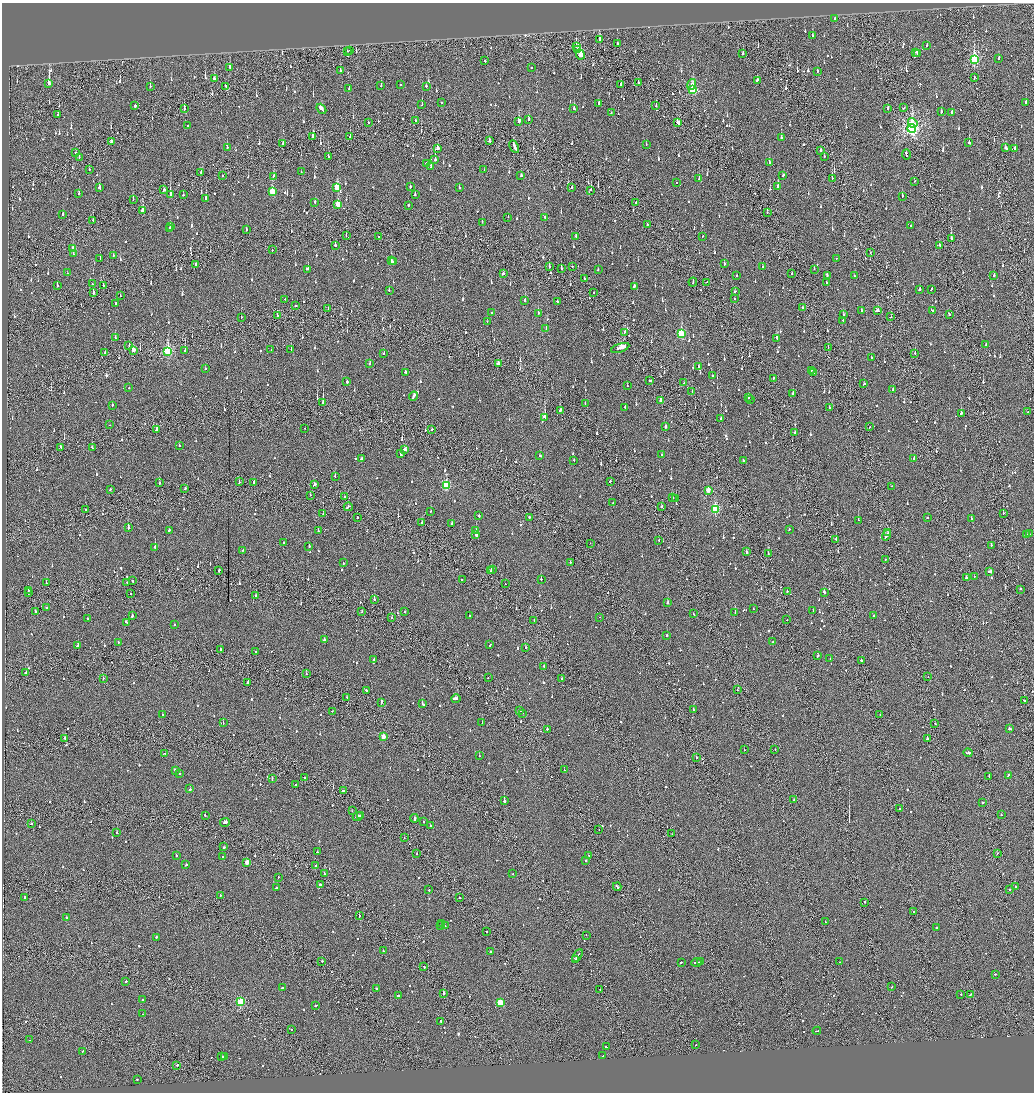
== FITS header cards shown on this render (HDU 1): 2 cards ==
NAXIS1  =                 2064
NAXIS2  =                 2180

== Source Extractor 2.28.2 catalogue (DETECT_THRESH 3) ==
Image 2064 x 2180 px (HDU 1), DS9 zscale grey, zoomed out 1/2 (1 PNG px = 2 x 2 image px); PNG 1036 x 1094 px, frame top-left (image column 1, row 2179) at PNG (2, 3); each listed source drawn as its Kron ellipse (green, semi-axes under 4 px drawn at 4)
Background -0.131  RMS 0.067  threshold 0.201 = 3 sigma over >= 5 px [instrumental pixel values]
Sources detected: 1428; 65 cannot appear on this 1/2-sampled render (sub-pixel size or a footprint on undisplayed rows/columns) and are neither listed nor drawn; of the other 1363, the 500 brightest by FLUX_AUTO listed and drawn (863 fainter detections omitted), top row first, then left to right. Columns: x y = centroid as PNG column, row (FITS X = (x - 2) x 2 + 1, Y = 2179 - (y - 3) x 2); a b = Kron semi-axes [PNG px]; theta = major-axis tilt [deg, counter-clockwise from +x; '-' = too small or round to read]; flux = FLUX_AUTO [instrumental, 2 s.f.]
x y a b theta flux
835 19 2 2 - 77
812 36 2 2 - 110
599 39 3 2 - 330
617 44 2 2 - 71
576 46 3 2 - 51
927 46 2 2 - 72
578 49 2 1 - 340
350 50 2 1 - 58
347 51 2 1 - 61
916 52 2 1 - 88
743 53 3 2 - 100
917 53 2 2 - 310
580 54 5 2 - 360
999 58 2 2 - 55
974 59 4 3 - 1300
485 61 2 2 - 71
230 67 3 2 - 87
531 67 2 2 - 150
340 70 2 2 - 270
817 71 2 2 - 88
974 78 3 1 - 64
214 79 3 2 - 100
757 80 3 2 - 140
49 83 4 2 - 1400
638 83 3 1 - 100
401 84 2 2 - 62
621 84 3 2 - 90
691 84 5 4 - 66
150 86 2 2 - 88
226 86 3 2 - 81
381 86 2 2 - 55
426 86 2 2 - 130
349 88 2 2 - 83
693 90 3 3 - 1100
442 103 3 2 - 83
1026 103 2 2 - 90
599 104 2 2 - 78
422 105 3 1 - 260
135 106 2 2 - 120
656 106 2 1 - 170
887 108 2 1 - 290
904 108 2 1 - 72
184 109 2 2 - 110
321 109 5 2 - 770
574 109 2 2 - 92
941 112 3 2 - 65
611 113 2 2 - 93
952 113 3 2 - 82
57 115 2 2 - 92
529 120 3 2 - 310
415 121 2 2 - 55
519 121 4 2 - 200
368 123 2 1 - 91
678 123 4 2 - 190
913 123 5 4 - 160
188 126 2 2 - 120
912 128 4 4 - 3800
350 136 3 2 - 90
312 137 3 2 - 90
781 138 2 2 - 560
489 141 3 2 - 97
111 142 3 2 - 140
969 143 2 2 - 320
283 144 3 2 - 120
646 144 2 2 - 53
227 147 3 2 - 57
514 147 7 2 -62 170
437 148 3 2 - 77
1006 148 3 2 - 78
1015 148 2 2 - 200
820 150 2 2 - 99
76 153 2 1 - 68
906 154 5 2 - 210
79 157 2 1 - 130
328 157 2 2 - 51
824 157 3 1 - 57
435 160 3 2 - 440
426 163 3 2 - 85
769 163 2 2 - 89
431 167 3 2 - 240
89 169 2 1 - 190
484 170 2 2 - 93
201 172 3 2 - 110
301 172 2 2 - 52
783 175 3 2 - 72
222 176 2 1 - 56
273 176 3 2 - 95
521 176 3 2 - 72
832 178 3 2 - 200
699 179 3 2 - 56
914 181 2 2 - 75
677 183 2 2 - 110
337 187 4 3 - 390
410 187 2 2 - 61
459 187 2 2 - 50
572 187 2 2 - 55
778 187 3 2 - 400
99 188 3 2 - 130
164 190 3 2 - 120
591 190 2 2 - 170
272 192 3 3 - 340
79 193 2 2 - 83
170 195 3 2 - 490
183 195 2 2 - 88
415 195 2 2 - 100
902 196 2 2 - 170
206 198 4 2 - 250
133 200 2 1 - 91
315 202 2 2 - 59
636 202 2 2 - 81
338 204 3 2 - 300
408 205 2 2 - 180
143 211 3 2 - 290
767 212 2 1 - 73
63 214 3 2 - 69
508 217 2 2 - 52
545 217 2 2 - 73
93 220 2 2 - 48
482 222 2 1 - 59
647 225 2 2 - 74
170 226 3 2 - 120
911 226 2 1 - 110
170 228 2 2 - 95
246 230 2 2 - 96
346 235 3 2 - 96
576 236 2 2 - 64
702 236 2 2 - 61
378 237 2 1 - 73
951 239 2 1 - 470
335 245 2 2 - 460
940 245 2 2 - 76
73 249 3 2 - 200
272 250 2 2 - 58
870 252 2 1 - 50
73 254 2 2 - 59
113 255 2 2 - 52
837 258 2 1 - 200
100 259 2 2 - 59
391 261 2 2 - 2000
394 261 2 2 - 78
196 264 2 2 - 51
724 264 2 2 - 330
572 266 2 2 - 71
549 267 2 2 - 130
763 267 2 2 - 78
308 269 3 2 - 210
561 269 2 2 - 48
814 269 2 2 - 61
598 270 2 2 - 82
67 273 2 1 - 59
503 274 3 2 - 110
792 274 2 1 - 59
827 275 3 2 - 87
994 275 2 2 - 73
737 276 2 2 - 55
854 276 2 2 - 97
584 279 2 2 - 55
693 282 4 1 - 52
707 282 2 2 - 80
826 283 2 2 - 67
93 284 2 1 - 58
57 285 3 2 - 110
103 285 2 1 - 57
634 286 4 2 - 130
931 289 3 2 - 93
389 290 2 1 - 110
919 290 2 2 - 110
735 291 2 2 - 87
594 292 2 1 - 140
93 293 2 2 - 160
120 296 2 1 - 64
735 298 2 2 - 67
285 299 2 2 - 56
525 300 2 2 - 100
557 301 2 2 - 52
116 303 2 2 - 460
295 306 2 2 - 92
803 308 2 2 - 55
328 309 2 2 - 51
932 310 4 1 - 110
862 311 2 2 - 76
878 311 3 2 - 130
491 313 2 2 - 98
538 313 2 2 - 240
949 314 3 2 - 200
277 315 3 1 - 60
843 315 2 2 - 48
241 317 2 1 - 51
891 317 2 1 - 82
843 320 2 2 - 110
487 322 2 2 - 53
546 329 2 2 - 52
625 332 3 2 - 95
681 334 4 3 - 770
115 338 2 2 - 67
777 338 3 2 - 400
986 345 3 2 - 87
129 346 2 1 - 78
828 347 2 2 - 76
620 348 9 2 19 410
291 349 2 2 - 48
185 350 3 2 - 200
271 350 2 2 - 54
133 351 3 2 - 120
168 351 4 3 - 1200
105 353 2 2 - 68
384 353 2 2 - 70
915 353 2 2 - 85
871 358 2 2 - 160
498 363 3 2 - 96
370 364 2 2 - 79
699 367 2 2 - 110
205 369 2 2 - 82
811 370 2 1 - 120
405 372 2 2 - 86
813 373 2 2 - 100
712 375 2 2 - 69
773 378 2 2 - 120
650 380 3 2 - 52
347 381 2 2 - 100
684 383 2 2 - 260
864 384 2 2 - 73
627 385 2 1 - 68
129 388 2 2 - 75
893 389 3 2 - 69
692 391 2 2 - 49
793 394 3 2 - 110
413 396 4 2 - 140
748 397 2 1 - 62
751 399 2 1 - 63
661 401 3 2 - 150
323 402 3 2 - 990
585 403 2 1 - 56
112 405 2 2 - 80
625 407 2 2 - 88
829 408 2 2 - 87
560 410 3 2 - 86
1028 412 2 2 - 64
961 413 3 2 - 570
544 417 3 2 - 350
720 419 2 2 - 53
110 425 2 1 - 55
666 427 2 2 - 300
869 427 2 1 - 100
304 428 2 1 - 52
157 429 2 2 - 130
431 430 3 2 - 110
795 432 2 2 - 58
179 446 2 2 - 96
60 447 3 1 - 120
92 448 3 2 - 90
405 449 3 2 - 220
401 453 3 2 - 360
662 455 2 2 - 54
540 456 2 2 - 59
914 458 2 2 - 200
361 459 3 2 - 110
574 460 2 2 - 49
743 460 3 2 - 83
335 477 2 2 - 150
610 481 3 1 - 120
239 482 2 1 - 61
159 483 2 2 - 68
254 483 2 2 - 260
314 485 3 2 - 110
446 486 3 3 - 870
892 486 2 1 - 72
185 488 3 2 - 92
110 489 3 2 - 65
708 490 3 2 - 140
310 495 2 2 - 110
345 497 2 1 - 51
673 498 2 2 - 80
676 498 2 2 - 170
613 503 2 1 - 53
661 506 3 2 - 69
348 507 4 2 - 170
85 509 2 2 - 79
715 509 3 3 - 930
430 511 2 2 - 57
1003 513 2 1 - 63
323 514 2 1 - 58
479 516 2 2 - 100
358 517 2 2 - 77
529 517 2 2 - 150
927 518 2 2 - 290
971 519 2 2 - 82
858 520 2 2 - 170
422 523 2 2 - 58
452 524 2 2 - 60
128 528 2 2 - 620
789 529 2 2 - 85
169 530 2 2 - 92
318 531 2 2 - 89
476 531 2 2 - 98
888 533 3 1 - 110
476 534 3 2 - 450
1029 534 2 1 - 120
886 535 5 2 - 220
1027 535 3 2 - 90
836 539 2 2 - 280
659 540 2 2 - 51
284 543 2 2 - 63
590 543 2 1 - 54
991 545 2 2 - 97
309 546 2 2 - 89
155 547 2 2 - 1000
243 550 2 2 - 61
747 552 2 2 - 280
768 554 3 1 - 100
885 560 2 1 - 78
570 562 2 2 - 170
343 563 2 2 - 61
492 569 2 2 - 81
219 570 3 2 - 78
491 571 2 2 - 61
990 572 4 2 - 180
974 576 2 2 - 86
966 578 2 2 - 70
541 579 2 2 - 360
462 580 2 2 - 190
132 581 2 1 - 52
127 582 2 1 - 49
46 583 2 1 - 48
505 584 2 2 - 62
1020 589 2 2 - 59
28 591 3 2 - 120
787 591 2 2 - 57
824 592 2 2 - 95
29 593 2 1 - 91
131 594 2 2 - 56
256 596 2 2 - 63
374 599 2 2 - 190
668 603 2 2 - 150
47 608 2 2 - 190
753 609 2 2 - 82
362 611 2 1 - 53
813 611 2 2 - 50
35 612 2 2 - 220
405 612 2 2 - 66
735 612 2 2 - 190
693 614 2 2 - 57
469 615 2 1 - 90
132 616 2 2 - 160
874 616 2 2 - 110
599 617 2 2 - 76
391 618 2 2 - 50
87 619 2 2 - 64
787 619 2 1 - 69
534 620 2 1 - 71
126 622 2 2 - 72
174 624 2 2 - 54
667 635 2 2 - 110
324 640 2 2 - 220
118 642 2 2 - 66
772 642 2 2 - 110
490 645 3 2 - 90
78 646 3 2 - 210
525 647 2 2 - 90
220 649 2 2 - 56
256 651 2 2 - 59
818 656 3 2 - 65
830 658 2 2 - 200
374 659 2 2 - 100
861 660 2 2 - 83
544 666 2 2 - 49
26 673 3 2 - 84
306 674 2 2 - 62
928 677 2 1 - 170
103 678 2 2 - 48
488 678 2 2 - 72
562 679 3 2 - 100
248 682 2 2 - 360
366 690 2 2 - 72
737 690 2 2 - 130
347 697 3 2 - 100
456 699 5 2 - 330
1025 701 3 2 - 230
381 702 4 2 - 90
422 704 2 2 - 270
693 710 2 2 - 110
332 711 2 2 - 50
520 711 2 2 - 74
523 713 2 1 - 52
162 715 2 2 - 130
880 715 2 1 - 74
223 723 2 1 - 130
482 723 2 1 - 53
935 724 2 2 - 61
547 729 2 2 - 260
1009 729 4 2 - 110
383 737 3 2 - 130
64 738 2 2 - 240
927 739 2 2 - 400
775 749 2 2 - 60
744 750 2 1 - 54
968 753 4 2 - 240
164 754 3 1 - 100
479 756 2 2 - 72
696 757 2 1 - 200
175 770 3 2 - 190
565 770 2 2 - 51
179 773 2 2 - 76
1008 775 3 2 - 93
989 776 4 1 - 140
304 777 2 2 - 71
272 778 3 2 - 60
296 784 2 2 - 77
190 789 2 2 - 120
343 791 2 2 - 200
794 800 2 2 - 61
504 801 2 2 - 1200
982 802 2 2 - 200
900 808 2 1 - 86
352 811 2 1 - 53
205 815 2 2 - 82
361 815 3 2 - 130
1001 815 2 2 - 53
358 816 5 2 - 180
414 818 4 2 - 150
225 822 5 2 - 260
423 822 2 1 - 48
31 824 2 2 - 89
430 826 2 2 - 58
599 829 2 1 - 56
117 833 2 2 - 320
672 834 2 1 - 73
404 838 2 2 - 49
224 847 2 2 - 69
317 852 2 2 - 64
997 853 2 2 - 110
417 854 2 2 - 66
176 855 2 2 - 56
588 855 2 1 - 69
223 857 2 2 - 78
586 860 2 2 - 89
247 862 3 2 - 150
186 865 2 2 - 79
315 866 2 1 - 51
324 874 2 1 - 65
513 874 2 2 - 82
278 877 2 2 - 62
320 885 2 2 - 110
1015 886 2 2 - 58
617 887 4 2 - 370
277 888 3 2 - 69
1010 889 2 2 - 53
429 890 2 2 - 52
220 895 2 1 - 150
25 897 2 2 - 92
459 898 2 2 - 54
864 902 2 2 - 130
913 912 2 2 - 58
359 916 2 2 - 51
66 917 2 2 - 180
825 922 2 2 - 120
441 924 3 2 - 240
440 926 2 1 - 78
445 926 2 1 - 130
936 928 2 2 - 300
487 932 2 1 - 60
586 935 2 1 - 48
156 937 2 2 - 70
383 951 2 2 - 88
490 952 2 2 - 100
578 956 7 2 58 200
575 959 2 2 - 72
322 961 2 1 - 140
681 962 2 2 - 57
696 962 5 2 - 280
700 962 2 2 - 110
840 962 2 1 - 68
424 967 3 2 - 89
995 974 2 1 - 66
126 981 2 2 - 62
892 987 2 2 - 120
282 988 2 2 - 81
376 988 2 2 - 64
600 989 2 1 - 53
444 993 2 2 - 540
961 994 2 2 - 59
970 995 3 2 - 94
398 996 2 2 - 690
143 1000 3 2 - 78
241 1002 3 3 - 840
500 1003 3 3 - 460
315 1005 3 2 - 100
143 1014 2 1 - 91
441 1022 3 2 - 110
291 1029 2 2 - 59
817 1031 4 2 - 130
29 1040 2 2 - 58
696 1045 2 1 - 310
606 1047 2 1 - 390
83 1051 2 2 - 100
221 1056 2 2 - 110
225 1056 3 2 - 110
603 1056 2 2 - 75
177 1065 2 2 - 110
137 1080 2 2 - 73
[863 fainter detections neither listed nor drawn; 65 sub-pixel or undisplayed-footprint detections neither listed nor drawn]